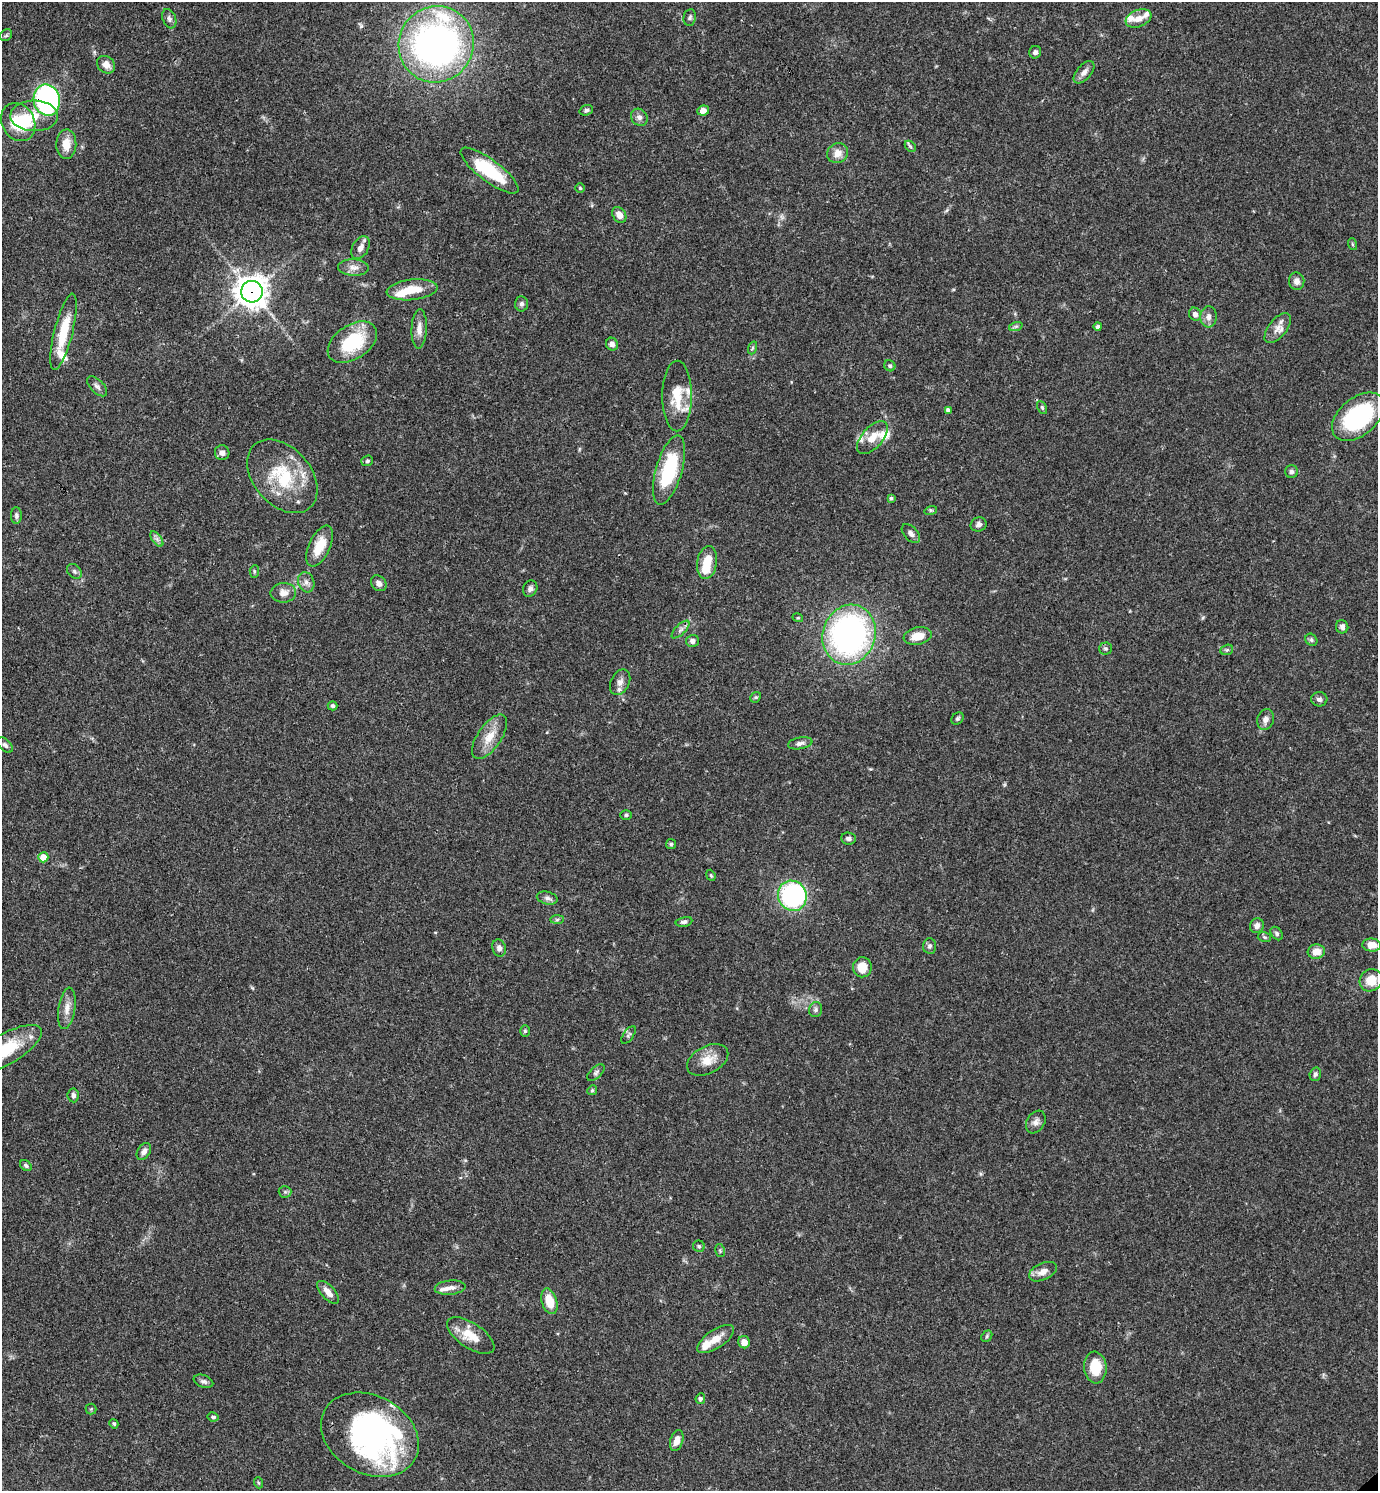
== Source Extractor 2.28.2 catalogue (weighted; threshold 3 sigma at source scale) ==
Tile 11 of 4 x 4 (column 3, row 3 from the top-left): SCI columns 3050-4425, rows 1491-2979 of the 5958 x 5961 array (HDU 1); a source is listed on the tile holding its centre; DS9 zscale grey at full resolution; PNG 1380 x 1493 px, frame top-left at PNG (2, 2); each listed source drawn as its Kron ellipse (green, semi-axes under 4 px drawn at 4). Shown black and unused: <1% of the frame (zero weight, under 3 of 4 exposures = <1% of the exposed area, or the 3 px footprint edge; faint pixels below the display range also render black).
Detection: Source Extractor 2.28.2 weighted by HDU 2 'WHT'; one run over the whole footprint, this tile lists its part. Background 0.0392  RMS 0.0026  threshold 0.0116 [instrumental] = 3 sigma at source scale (4.5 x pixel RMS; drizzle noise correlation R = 1.50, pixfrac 1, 0.05/0.05 arcsec/px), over >= 5 px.
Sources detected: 146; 4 inside a brighter object's white glare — neither listed nor drawn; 10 inside a brighter listed object's ellipse — not listed separately; the other 132 listed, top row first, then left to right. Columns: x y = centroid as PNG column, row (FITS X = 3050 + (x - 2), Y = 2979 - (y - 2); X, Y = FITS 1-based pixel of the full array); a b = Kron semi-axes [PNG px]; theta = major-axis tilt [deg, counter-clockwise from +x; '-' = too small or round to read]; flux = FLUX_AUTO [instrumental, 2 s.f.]
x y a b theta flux
690 17 8 6 80 0.65
1139 18 13 8 21 2.3
169 19 10 6 -69 0.87
6 35 6 5 - 0.44
436 44 38 37 - 110
1035 52 6 6 - 0.74
106 65 10 8 -40 2
1084 72 13 7 49 1.4
47 100 16 13 -77 60
586 110 7 5 19 0.55
703 110 6 5 - 1.5
34 116 24 15 -1 5
639 117 9 7 -47 1.1
18 122 20 16 -61 8.5
66 144 15 10 88 3.6
910 146 6 4 -45 0.43
838 153 11 9 33 2.4
490 171 35 11 -37 15
580 188 5 5 - 0.37
619 215 8 6 -57 1.9
1352 244 6 3 -71 0.29
360 248 12 8 61 1.6
353 267 15 8 -2 1.8
1297 281 8 7 - 1.4
412 290 25 10 6 5.8
252 292 11 11 - 340
521 304 7 6 - 0.69
1195 314 7 6 - 1.1
1208 317 10 8 87 1.4
1016 326 7 4 18 0.46
1098 326 4 4 - 0.61
1278 328 18 9 51 2.2
419 329 19 7 88 2.2
63 332 39 9 76 8.2
352 342 27 17 33 15
612 344 6 6 - 1.1
752 348 6 4 71 0.41
890 366 6 5 - 0.52
97 386 12 6 -45 1
677 396 35 14 90 7.3
1042 408 7 4 -64 0.42
948 410 4 4 - 0.82
1358 417 30 18 40 30
872 438 20 10 49 3.7
222 453 7 7 - 1.2
367 461 6 5 - 0.48
669 470 36 13 74 18
1291 472 6 6 - 0.72
282 476 42 28 -49 16
891 498 3 3 - 0.49
931 510 6 4 17 0.35
16 516 8 5 -90 0.66
979 524 8 7 - 0.88
911 534 11 6 -46 1
157 539 9 4 -54 0.81
320 546 22 10 65 5.9
707 562 17 10 80 5.1
74 571 8 6 -46 0.62
254 571 6 4 85 0.43
306 582 10 8 -73 1.2
379 583 8 7 - 1.3
530 589 8 7 - 0.89
283 593 13 9 2 2
798 618 5 3 - 0.26
1342 627 6 6 - 0.92
680 630 11 5 45 0.9
849 635 30 26 73 77
918 636 14 8 12 4
1311 640 6 5 - 0.52
692 641 6 6 - 0.94
1106 648 6 6 - 0.5
1227 650 6 5 - 0.43
620 682 13 9 63 1.7
756 697 6 4 43 0.39
1319 699 8 7 - 0.78
333 706 5 4 - 0.5
957 719 7 5 45 0.52
1266 719 11 8 75 1.3
489 737 26 12 56 4.5
800 743 12 5 10 1
5 745 9 5 -44 0.76
626 815 6 5 - 0.47
848 838 7 6 - 0.76
671 844 5 5 - 0.4
43 857 5 5 - 3.9
711 875 6 4 -67 0.33
792 896 15 14 - 36
547 898 10 6 -15 0.89
557 920 7 4 1 0.48
684 922 8 4 10 0.69
1257 926 7 6 - 1.2
1277 934 7 5 -52 0.53
1264 937 7 5 -14 0.43
1372 945 9 6 -5 2.8
930 946 7 6 - 0.79
499 948 9 6 -71 1.1
1316 952 8 7 - 2.8
862 967 10 9 - 4.3
1371 980 12 11 - 4.7
67 1008 21 8 81 2.4
816 1010 7 6 - 0.68
525 1031 6 5 - 0.45
628 1035 10 5 54 0.55
5 1050 41 15 30 12
708 1060 22 13 28 4
596 1073 10 5 42 0.65
1315 1074 7 5 73 0.67
592 1090 5 4 - 0.36
73 1095 7 5 -84 0.84
1036 1122 12 8 58 1.4
144 1151 9 6 57 1.2
26 1165 6 4 -35 0.5
285 1192 6 6 - 0.47
699 1246 6 5 - 0.48
720 1251 7 4 -78 0.4
1043 1272 15 8 24 2.2
450 1288 15 7 5 1.6
328 1292 14 6 -48 2.3
549 1301 13 7 -73 4.8
471 1336 27 12 -34 5.5
987 1336 6 4 50 0.46
716 1339 21 9 34 3.5
744 1342 6 6 - 2
1095 1368 16 11 -84 6.1
203 1381 10 6 -21 0.78
700 1399 5 5 - 0.54
91 1409 5 5 - 0.32
213 1417 5 4 - 0.57
114 1424 5 4 - 0.41
370 1435 51 39 -29 70
677 1441 11 6 73 2.1
259 1483 5 3 - 0.32
Overlapping masked pixels (flux is a lower limit): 2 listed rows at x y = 47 100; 252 292
Isophote crosses this tile's border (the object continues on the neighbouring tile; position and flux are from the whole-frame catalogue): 1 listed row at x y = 5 1050